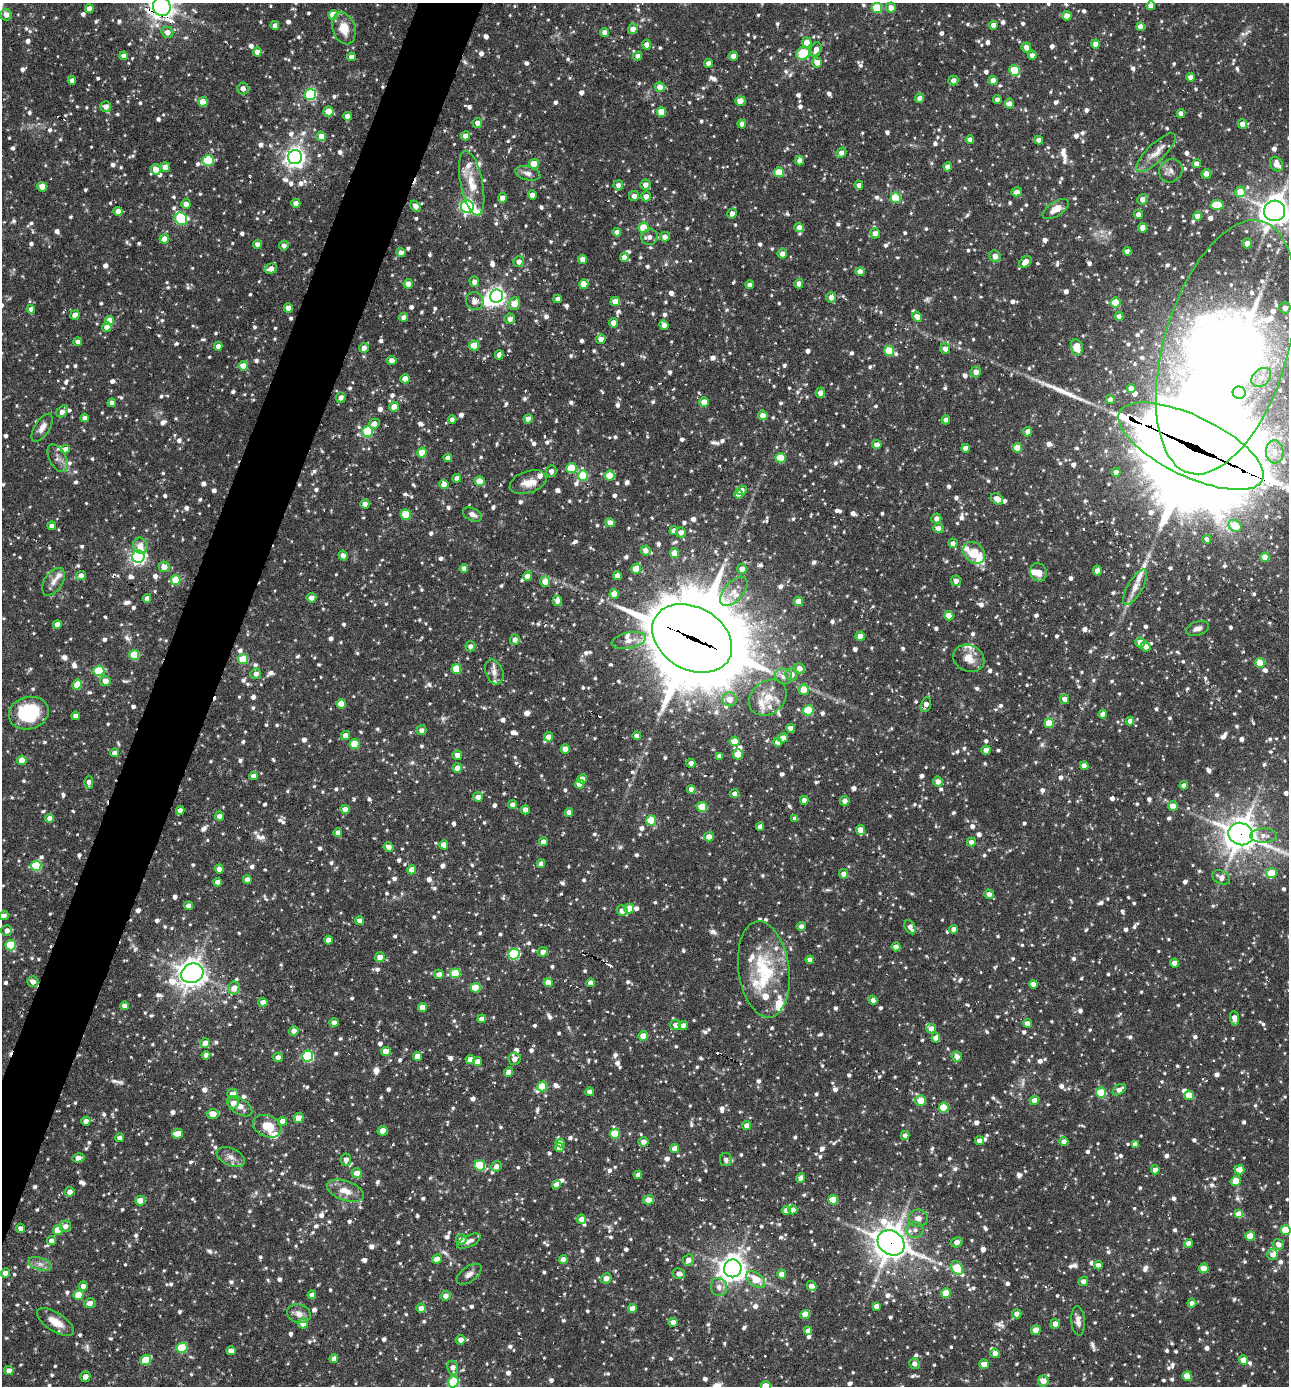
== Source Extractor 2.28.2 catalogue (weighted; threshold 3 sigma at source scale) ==
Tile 7 of 4 x 4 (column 3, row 2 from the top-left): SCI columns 2842-4128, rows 2769-4152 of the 5550 x 5536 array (HDU 1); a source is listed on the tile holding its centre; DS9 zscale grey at full resolution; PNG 1291 x 1388 px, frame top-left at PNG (2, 3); each listed source drawn as its Kron ellipse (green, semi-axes under 4 px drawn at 4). Shown black and unused: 4% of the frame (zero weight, under 3 of 6 exposures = <1% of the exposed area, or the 3 px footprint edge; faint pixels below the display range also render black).
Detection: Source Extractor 2.28.2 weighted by HDU 2 'WHT'; one run over the whole footprint, this tile lists its part. Background 0.0836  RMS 0.0045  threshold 0.0185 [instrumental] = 3 sigma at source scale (4.09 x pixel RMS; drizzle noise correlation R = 1.36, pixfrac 0.8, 0.05/0.05 arcsec/px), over >= 5 px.
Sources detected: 1777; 4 too faint to see at this stretch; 3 inside a brighter object's white glare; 13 cosmic-ray / hot-pixel residue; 4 long thin detections or spike segments (spike, bleed or trail) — neither listed nor drawn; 48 inside a brighter listed object's ellipse — not listed separately; of the other 1705, all 500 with FLUX_AUTO >= 2.28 (the completeness limit of this list) listed and drawn (1205 fainter detections not listed), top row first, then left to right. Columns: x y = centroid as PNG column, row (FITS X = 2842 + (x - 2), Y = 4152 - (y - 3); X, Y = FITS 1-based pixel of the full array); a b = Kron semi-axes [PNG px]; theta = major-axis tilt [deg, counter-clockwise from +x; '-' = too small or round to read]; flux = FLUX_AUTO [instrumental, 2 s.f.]
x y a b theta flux
162 6 9 8 - 410
1151 6 4 4 - 3.1
877 8 5 5 - 21
891 8 5 5 - 2.9
89 9 4 4 - 3.3
6 15 6 5 - 3.1
333 15 5 5 - 9.1
1067 16 5 4 - 3
993 25 4 4 - 2.9
275 26 4 4 - 2.8
1141 27 4 4 - 3.4
344 28 16 11 -72 7.4
633 29 5 5 - 3.6
167 32 6 5 - 2.9
605 32 4 4 - 2.9
807 42 5 5 - 4.8
1095 44 4 4 - 3.2
647 45 5 4 - 2.9
1026 47 5 4 - 2.9
816 50 7 5 64 3
257 52 4 4 - 3
803 53 7 6 - 15
1032 55 4 4 - 2.7
124 56 4 4 - 3
638 56 4 4 - 2.6
733 56 4 4 - 3.3
351 57 4 4 - 2.8
817 62 5 5 - 3.9
708 63 4 4 - 2.6
1014 70 6 5 - 17
1191 77 4 4 - 3
72 80 4 4 - 2.4
953 80 5 5 - 2.8
993 80 4 4 - 3.2
660 87 5 5 - 4.4
243 88 6 5 - 2.9
311 94 5 5 - 53
920 98 4 4 - 3.3
997 100 4 4 - 2.8
740 101 5 5 - 4.6
203 102 5 4 - 9.6
1010 103 5 4 - 2.3
106 106 5 5 - 3.1
328 111 5 5 - 7.9
661 112 5 5 - 10
1181 113 4 4 - 2.6
347 116 4 4 - 3
477 123 5 5 - 2.5
742 124 4 4 - 2.6
1242 124 5 4 - 3.4
321 136 5 4 - 4
465 136 5 4 - 3
970 140 4 4 - 2.4
1039 140 4 4 - 2.5
841 153 6 4 45 2.8
1156 153 26 9 44 4.9
295 157 7 7 - 260
208 161 6 5 - 24
799 161 5 4 - 2.6
534 164 5 5 - 9.1
1197 164 4 4 - 2.8
1276 164 8 6 -56 4.4
165 167 5 4 - 3.6
948 167 4 4 - 3.2
156 169 5 5 - 4.3
1171 171 12 11 - 2.6
779 172 5 5 - 9
528 173 13 6 -13 2.5
1206 174 5 5 - 3.3
472 183 33 11 -78 9.5
618 185 5 4 - 2.4
645 185 5 5 - 2.9
859 185 4 4 - 2.6
42 187 5 5 - 6.8
1017 192 5 4 - 2.9
1240 192 5 5 - 9
532 195 4 4 - 2.9
634 196 5 5 - 2.7
646 196 5 5 - 2.8
502 198 5 4 - 3.6
896 198 5 5 - 22
1143 199 6 4 41 3.1
296 203 4 4 - 2.9
186 204 5 4 - 3.3
1217 205 7 5 -3 16
416 206 6 5 - 2.6
467 206 6 6 - 100
1056 209 15 7 32 5.4
118 211 4 4 - 4.1
1275 211 10 10 - 620
732 213 5 4 - 2.4
1138 214 5 4 - 2.4
1197 216 4 4 - 3.1
181 219 6 5 - 45
799 227 5 4 - 2.7
644 228 5 5 - 17
1143 228 4 4 - 6.3
617 232 4 4 - 2.5
875 233 5 5 - 3.2
650 237 8 8 - 2.3
665 237 5 5 - 3
164 239 5 4 - 5
1247 243 5 4 - 2.6
257 244 4 4 - 2.7
284 246 5 4 - 2.6
1127 251 4 4 - 2.7
401 253 4 4 - 2.8
782 254 5 5 - 2.6
995 256 6 5 - 3.3
624 257 5 4 - 2.5
583 259 4 4 - 3.5
519 262 5 5 - 2.5
1025 262 7 5 44 3.8
271 269 6 5 - 3.4
860 272 4 4 - 4.2
474 282 5 4 - 2.3
408 284 4 4 - 4.2
584 284 5 4 - 7
799 284 4 4 - 2.8
750 285 4 4 - 2.8
496 296 6 6 - 180
831 297 5 5 - 2.9
558 299 4 4 - 2.3
475 301 9 8 - 2.8
615 302 5 4 - 8.5
1116 302 5 5 - 14
514 303 6 5 - 6.2
288 308 4 4 - 3.8
1285 308 5 5 - 3.3
31 309 4 4 - 2.7
75 315 5 4 - 4.1
1119 316 4 4 - 2.5
403 317 4 4 - 2.4
917 317 5 4 - 3
510 319 5 5 - 2.9
110 321 4 4 - 6
613 323 5 4 - 3.5
664 325 5 4 - 2.6
107 327 5 5 - 3
601 339 5 4 - 2.8
78 342 4 4 - 2.8
218 346 4 4 - 2.8
474 346 5 5 - 11
1077 347 8 6 -76 9.2
1226 347 131 62 74 680
364 348 5 4 - 3
945 349 5 5 - 2.7
889 351 5 5 - 14
499 355 4 4 - 2.6
391 360 5 4 - 2.5
243 366 5 4 - 6.2
976 372 5 5 - 3.6
1261 377 11 8 43 2.8
405 379 4 4 - 5.2
1131 388 4 4 - 3
820 393 5 4 - 2.5
1239 393 6 6 - 6.7
341 398 5 4 - 2.5
1110 400 4 4 - 2.4
704 402 4 4 - 5.2
112 403 4 4 - 2.8
394 407 5 4 - 5.8
62 412 6 5 - 2.8
763 415 5 5 - 4.1
85 418 4 4 - 2.5
452 419 4 4 - 2.3
528 419 4 4 - 3.9
946 420 4 4 - 2.7
374 424 5 5 - 2.9
42 428 16 7 57 3.1
368 431 5 5 - 30
1028 432 5 4 - 3
877 445 4 4 - 3
1191 446 79 30 -26 18000
966 448 4 4 - 3.4
1017 448 4 4 - 6.8
66 449 4 4 - 2.3
1275 452 11 9 -85 4
422 453 5 4 - 6.8
58 458 15 8 -62 2.6
448 458 4 4 - 2.6
780 458 5 5 - 15
571 468 5 5 - 17
551 471 6 5 - 2.6
1116 472 4 4 - 2.5
583 476 5 5 - 22
610 476 5 5 - 11
457 478 4 4 - 3.3
480 481 5 5 - 7.5
528 482 19 11 19 5.1
444 484 4 4 - 5
742 490 5 4 - 2.8
738 494 4 4 - 3.1
997 499 6 5 - 4.3
365 504 4 4 - 2.9
406 514 5 5 - 11
472 514 10 6 -26 2.5
936 518 5 4 - 2.6
610 523 5 4 - 3.5
52 526 4 4 - 2.8
1235 526 7 5 -33 13
938 528 5 5 - 2.9
674 531 4 4 - 2.3
681 532 5 5 - 2.7
1207 539 4 4 - 2.3
953 543 4 4 - 2.3
140 546 8 7 - 3.8
646 550 5 4 - 2.4
675 553 5 4 - 6.8
974 553 12 9 -44 12
343 555 5 4 - 2.8
138 557 6 6 - 130
1265 557 4 4 - 6.8
164 567 5 5 - 4.3
464 568 4 4 - 2.7
636 569 5 4 - 8.4
742 569 5 5 - 3.5
1097 571 5 4 - 2.8
1038 572 9 8 - 3.2
617 575 4 4 - 3.7
81 576 5 4 - 2.5
528 576 4 4 - 4.1
175 580 5 5 - 11
545 581 5 5 - 5.6
956 581 5 5 - 2.5
53 582 15 9 56 3.4
1135 587 20 7 60 4.1
734 591 18 9 49 4.4
614 594 5 4 - 5.6
147 598 4 4 - 2.4
311 598 5 4 - 2.7
557 601 5 4 - 2.9
798 601 4 4 - 5.7
949 616 4 4 - 6.2
57 624 4 4 - 3.2
1197 629 12 7 19 2.3
860 636 4 4 - 4.8
692 638 42 31 -30 6600
515 640 5 5 - 2.7
629 640 17 8 12 4.1
1140 642 5 5 - 4.5
470 646 5 5 - 2.5
1146 647 5 4 - 2.9
134 655 5 5 - 17
969 658 16 13 -25 5.8
243 659 5 5 - 18
1260 663 5 5 - 11
799 668 6 5 - 3.1
456 669 5 5 - 13
99 671 5 5 - 26
494 672 13 8 -68 3
256 674 5 5 - 2.3
792 674 6 6 - 3.1
783 676 8 8 - 2.6
105 681 5 5 - 3.7
77 685 5 4 - 11
804 690 5 5 - 7.2
768 698 20 16 39 8.2
730 699 7 7 - 4.5
1064 699 5 4 - 2.8
341 704 4 4 - 8
926 705 8 5 72 2.8
808 710 5 5 - 23
29 713 20 16 15 27
1103 714 4 4 - 2.7
75 716 4 4 - 2.4
1130 721 4 4 - 2.5
1049 723 5 5 - 9.8
790 728 4 4 - 2.5
421 730 5 5 - 2.6
345 735 4 4 - 3.4
637 736 4 4 - 2.6
548 737 4 4 - 3
783 738 5 4 - 3
734 741 5 5 - 7.1
778 742 4 4 - 3.3
354 744 5 5 - 15
565 749 4 4 - 4.2
986 750 4 4 - 3.1
115 753 4 4 - 3.2
738 754 5 5 - 8.7
457 755 5 4 - 3
719 756 4 4 - 2.4
22 760 5 4 - 8
691 763 4 4 - 2.5
1084 766 4 4 - 3.5
457 768 5 4 - 3.1
253 776 4 4 - 2.7
582 779 4 4 - 4.9
89 782 6 4 89 2.8
938 782 5 5 - 2.8
579 784 4 4 - 4.5
1184 785 4 4 - 2.4
691 789 4 4 - 2.4
735 794 4 4 - 2.5
478 797 5 4 - 2.7
804 800 4 4 - 2.5
845 801 5 4 - 2.6
513 805 4 4 - 2.4
1173 806 5 4 - 5
702 807 5 5 - 15
345 809 4 4 - 3.3
180 810 4 4 - 2.6
525 810 4 4 - 2.8
569 812 4 4 - 2.4
219 816 4 4 - 2.8
49 818 4 4 - 2.8
795 819 4 4 - 2.4
651 820 5 5 - 13
760 827 4 4 - 2.4
860 830 5 4 - 4.5
338 833 4 4 - 2.5
1241 834 12 11 - 760
1264 836 13 7 2 2.6
709 837 5 5 - 3.5
543 842 4 4 - 2.7
971 842 4 4 - 2.6
444 845 4 4 - 4.6
389 847 5 4 - 2.9
541 864 4 4 - 2.9
36 866 5 5 - 29
219 869 4 4 - 3.4
412 870 4 4 - 4.8
1271 873 5 5 - 11
844 874 5 5 - 2.7
1221 877 9 6 -30 3.1
247 879 4 4 - 3.4
217 882 4 4 - 2.5
989 894 5 4 - 2.7
189 906 4 4 - 3.3
629 909 5 5 - 7.7
622 911 6 5 - 3.7
4 915 5 4 - 2.3
360 921 4 4 - 2.5
801 926 4 4 - 2.6
910 927 7 5 -62 2.4
954 929 4 4 - 2.8
7 930 5 5 - 2.6
328 940 4 4 - 3.1
11 945 5 5 - 23
896 947 4 4 - 3.9
543 952 5 5 - 2.5
514 954 6 5 - 35
380 957 5 5 - 3.7
810 960 4 4 - 2.7
1175 963 4 4 - 4.3
764 969 48 25 -82 30
192 973 11 9 25 470
455 973 5 5 - 14
439 974 5 4 - 2.7
33 982 5 5 - 2.7
548 983 4 4 - 5.4
591 983 4 4 - 3.5
1033 984 4 4 - 2.8
234 988 6 6 - 4.2
475 988 5 5 - 12
873 1000 4 4 - 2.7
263 1002 5 4 - 3.1
124 1006 4 4 - 2.5
422 1008 4 4 - 6.2
1234 1018 7 4 -82 3.6
482 1019 4 4 - 2.7
334 1023 4 4 - 3.1
1027 1023 4 4 - 3.9
675 1025 5 5 - 2.9
683 1025 4 4 - 2.8
931 1028 5 5 - 2.8
294 1031 4 4 - 3
643 1036 5 4 - 7.4
936 1038 5 4 - 4.2
205 1043 5 4 - 4.1
386 1051 5 4 - 4.3
206 1055 4 4 - 2.7
308 1056 5 5 - 44
417 1056 4 4 - 4.8
957 1056 5 5 - 3.1
278 1057 5 4 - 2.4
470 1059 4 4 - 3.3
515 1059 6 6 - 3.3
477 1061 4 4 - 3.1
509 1072 5 4 - 3
542 1086 5 5 - 15
1119 1090 7 4 36 3
589 1092 4 4 - 2.4
1101 1093 5 5 - 17
232 1094 5 5 - 3.7
1189 1095 5 4 - 6
1034 1100 4 4 - 3.8
921 1101 5 5 - 8
233 1103 5 5 - 3.8
240 1106 14 7 -33 3.4
944 1108 5 5 - 17
213 1114 6 5 - 5.4
299 1118 5 4 - 5.4
86 1121 4 4 - 2.7
282 1121 4 4 - 4.3
746 1125 5 4 - 3.1
267 1126 15 10 -24 8.7
383 1131 5 4 - 6.6
178 1134 5 5 - 7.5
615 1134 5 5 - 15
905 1136 4 4 - 2.5
120 1138 4 4 - 2.8
979 1141 4 4 - 3.2
1064 1141 4 4 - 2.7
644 1142 5 5 - 2.8
560 1143 4 4 - 4
1135 1144 4 4 - 2.8
560 1148 4 4 - 5.5
675 1148 4 4 - 4.4
231 1157 15 8 -25 3.1
78 1158 6 4 13 3.5
346 1160 6 5 - 2.6
726 1160 6 6 - 2.3
480 1165 5 5 - 23
496 1166 5 5 - 2.7
1155 1170 4 4 - 2.9
1240 1170 5 5 - 7.2
357 1173 5 5 - 4.7
638 1175 4 4 - 2.6
801 1178 5 4 - 2.8
1236 1181 5 5 - 9.2
556 1185 4 4 - 2.6
345 1191 19 9 -20 6
70 1192 5 4 - 2.7
649 1200 5 4 - 5.2
833 1200 5 5 - 11
140 1201 5 4 - 6.8
786 1210 4 4 - 3.6
793 1210 4 4 - 4.2
1239 1214 4 4 - 7.9
918 1218 10 8 1 2.9
581 1219 5 4 - 3.2
65 1226 6 5 - 2.7
20 1228 4 4 - 2.4
58 1230 5 5 - 9
915 1230 8 7 - 2.3
1286 1230 5 5 - 15
1250 1236 5 4 - 9.6
461 1239 5 5 - 2.7
51 1241 5 4 - 2.7
469 1241 13 6 25 2.4
957 1242 6 5 - 3.5
891 1243 14 11 -37 740
1188 1243 4 4 - 2.8
1278 1244 5 5 - 2.8
1273 1255 5 5 - 3.2
437 1259 5 4 - 3.1
563 1259 4 4 - 3.1
688 1260 6 5 - 3
40 1264 12 6 -18 2.5
1098 1265 4 4 - 2.4
733 1268 9 8 - 530
957 1268 7 5 -56 20
1204 1268 5 4 - 8.3
5 1273 4 4 - 3.2
469 1274 14 7 36 2.6
679 1274 6 5 - 2.4
782 1274 4 4 - 5.1
606 1278 5 5 - 3.1
756 1279 10 6 -36 9
1083 1281 5 4 - 2.7
83 1286 5 4 - 2.7
811 1286 5 4 - 3.1
719 1287 9 8 - 2.7
946 1293 5 5 - 12
79 1295 5 5 - 11
312 1295 4 4 - 3
446 1296 5 5 - 2.8
90 1303 6 5 - 2.9
1192 1303 4 4 - 2.3
876 1306 4 4 - 2.3
421 1308 4 4 - 3.1
633 1308 4 4 - 6
299 1314 12 9 -16 3.2
1017 1314 5 4 - 3.1
805 1315 5 4 - 5.9
1078 1321 15 6 -85 2.7
55 1322 21 9 -33 6.5
673 1322 5 4 - 2.8
303 1323 5 5 - 6.1
1055 1324 5 4 - 3.1
1036 1330 5 4 - 6.7
808 1331 4 4 - 2.5
461 1340 5 4 - 3
182 1348 5 5 - 26
231 1351 4 4 - 3.6
995 1353 4 4 - 2.7
334 1359 4 4 - 2.7
146 1360 5 5 - 14
1244 1360 4 4 - 5.4
914 1364 5 5 - 2.3
984 1364 4 4 - 7.3
453 1368 7 5 -78 3.1
9 1371 4 4 - 3
1187 1376 4 4 - 8.6
85 1377 5 5 - 2.8
1043 1381 5 5 - 4.6
453 1382 6 5 - 21
766 1386 5 5 - 9
Overlapping masked pixels (flux is a lower limit): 6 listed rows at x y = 162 6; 1226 347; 1191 446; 692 638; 1241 834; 891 1243
Isophote crosses this tile's border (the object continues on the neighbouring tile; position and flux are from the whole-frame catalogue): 7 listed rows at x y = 162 6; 1275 211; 1226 347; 1191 446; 11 945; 1286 1230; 766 1386